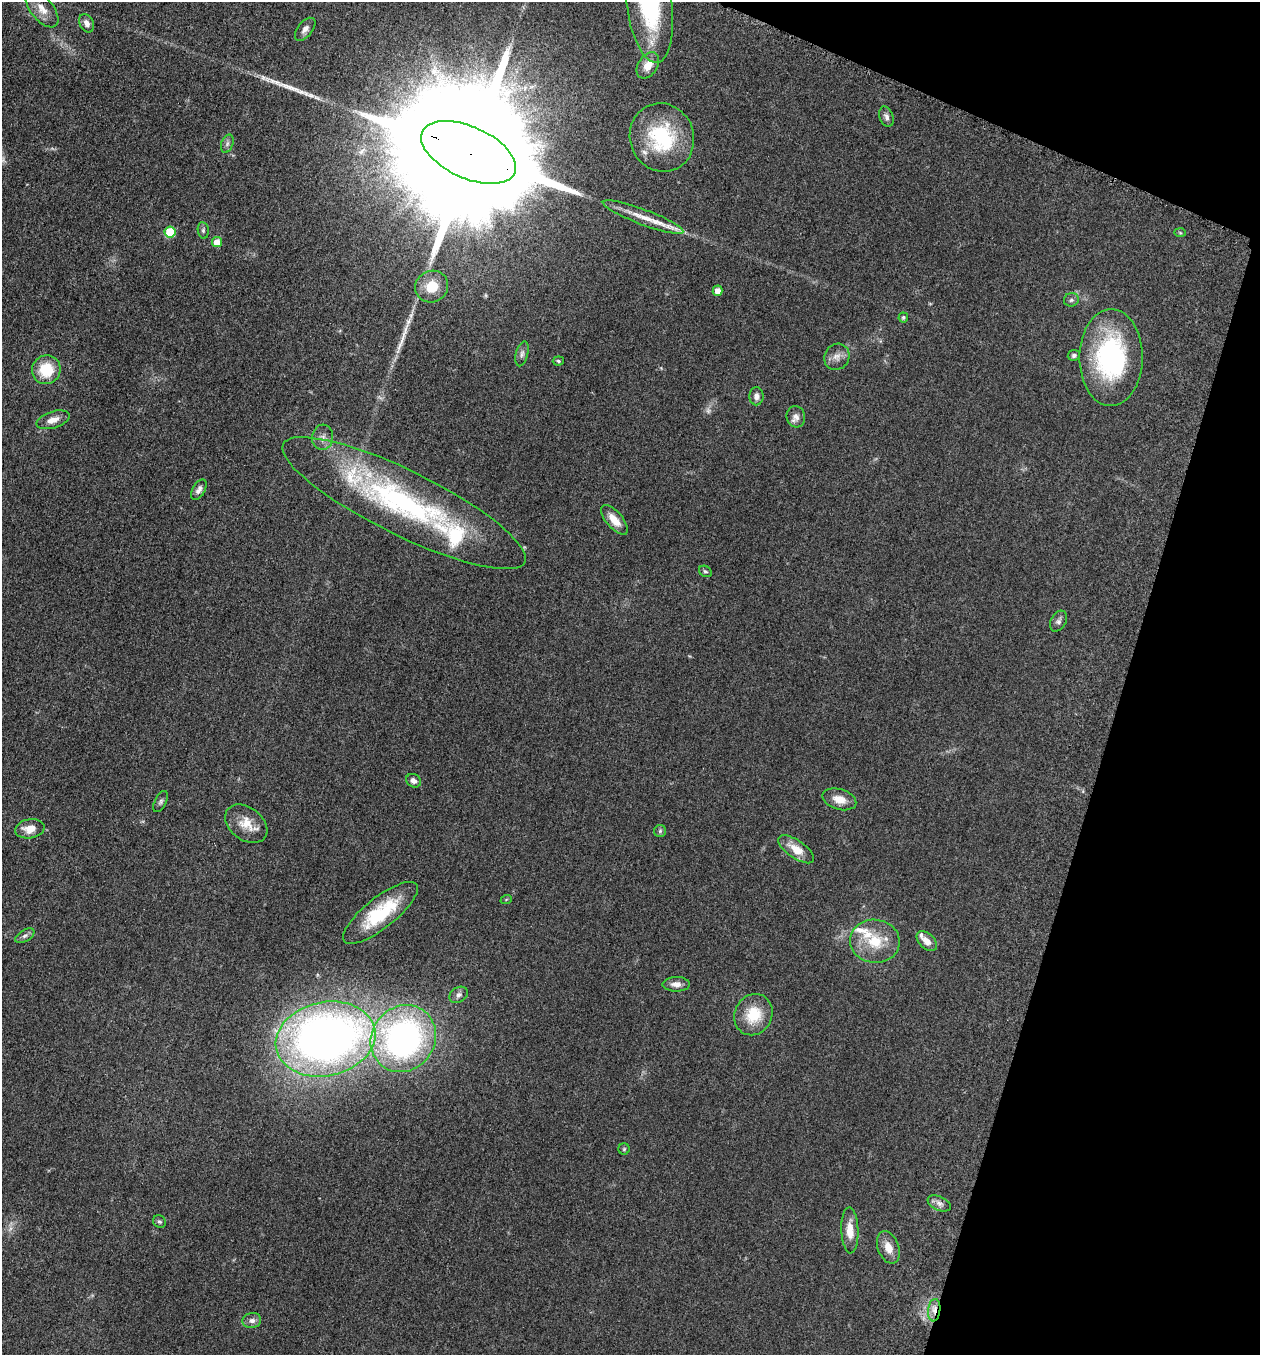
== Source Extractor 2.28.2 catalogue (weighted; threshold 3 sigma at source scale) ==
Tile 8 of 4 x 4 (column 4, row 2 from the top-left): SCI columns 3973-5230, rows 2725-4077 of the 5509 x 5463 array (HDU 1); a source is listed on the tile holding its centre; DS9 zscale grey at full resolution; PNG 1262 x 1357 px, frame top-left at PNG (2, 2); each listed source drawn as its Kron ellipse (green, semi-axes under 4 px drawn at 4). Shown black and unused: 15% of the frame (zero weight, under 3 of 5 exposures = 3% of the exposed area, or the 3 px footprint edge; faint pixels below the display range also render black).
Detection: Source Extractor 2.28.2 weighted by HDU 2 'WHT'; one run over the whole footprint, this tile lists its part. Background 0.0603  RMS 0.0062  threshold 0.028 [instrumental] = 3 sigma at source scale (4.5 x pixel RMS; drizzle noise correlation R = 1.50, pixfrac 1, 0.05/0.05 arcsec/px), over >= 5 px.
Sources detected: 67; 2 too faint to see at this stretch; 1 inside a brighter object's white glare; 2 long thin detections or spike segments (spike, bleed or trail) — neither listed nor drawn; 5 inside a brighter listed object's ellipse — not listed separately; the other 57 listed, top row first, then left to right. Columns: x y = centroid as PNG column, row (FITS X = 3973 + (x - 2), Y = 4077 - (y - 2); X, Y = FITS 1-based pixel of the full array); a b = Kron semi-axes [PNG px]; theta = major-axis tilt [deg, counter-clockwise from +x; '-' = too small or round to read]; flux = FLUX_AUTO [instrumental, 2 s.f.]
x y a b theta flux
650 5 58 22 -82 73
42 9 22 11 -51 8.2
87 23 10 6 -64 3.2
305 29 13 7 51 3.3
648 65 14 9 57 7.6
886 117 10 6 -69 2.3
662 137 35 32 -70 48
227 144 9 6 71 1.8
468 152 51 26 -24 61000
643 217 43 7 -20 11
203 230 8 5 -82 1.4
170 232 5 5 - 28
1180 233 6 4 -2 0.72
217 242 5 5 - 8.6
432 287 17 15 30 11
718 291 5 5 - 5.5
1071 300 7 6 - 1.6
903 317 5 5 - 1.1
522 354 13 6 76 2.3
1074 355 6 5 - 1.5
837 357 13 12 - 5
1111 358 48 31 89 91
558 361 5 4 - 1
46 370 14 14 - 20
756 396 9 7 88 3.1
796 417 10 9 - 3.4
53 420 17 8 18 5.9
323 437 13 10 85 4.3
199 490 11 6 60 2.8
404 503 134 32 -26 170
614 520 18 8 -49 8.8
705 571 7 5 -33 1.1
1058 621 11 7 60 2.1
413 781 8 6 -29 2.5
839 799 17 10 -17 8
161 801 11 5 63 1.7
246 824 23 16 -38 11
30 829 15 9 10 7.9
660 831 6 6 - 1.1
796 849 20 9 -35 9.9
506 900 6 3 21 0.65
380 913 46 15 38 38
25 936 11 5 31 2
875 941 25 21 -7 22
927 941 12 7 -43 4.9
676 984 13 7 0 4
459 995 10 7 31 2.4
753 1015 21 18 63 19
326 1039 50 37 12 460
403 1039 35 31 51 190
624 1149 6 5 - 0.91
939 1203 12 7 -23 2.9
159 1221 7 6 - 1.3
850 1230 23 8 -88 9.1
888 1247 17 10 -68 6.9
934 1310 11 6 84 4.1
252 1320 9 7 11 2.8
Overlapping masked pixels (flux is a lower limit): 2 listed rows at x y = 468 152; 934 1310
Isophote crosses this tile's border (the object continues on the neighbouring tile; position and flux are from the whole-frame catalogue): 1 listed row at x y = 650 5